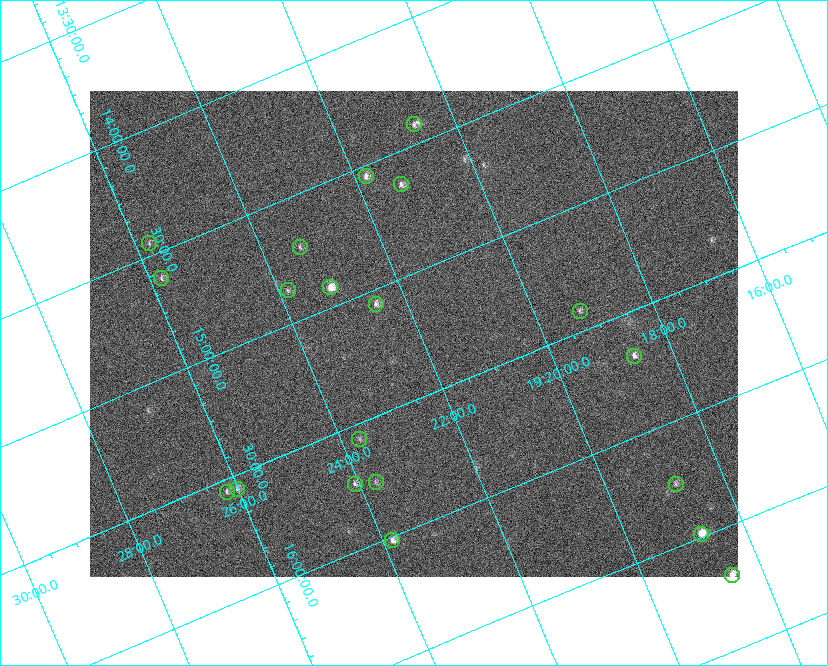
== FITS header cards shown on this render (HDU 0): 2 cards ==
NAXIS1  =                  648 / length of data axis 1
NAXIS2  =                  486 / length of data axis 2

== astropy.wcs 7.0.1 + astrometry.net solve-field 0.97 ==
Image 648 x 486 px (HDU 0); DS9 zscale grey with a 90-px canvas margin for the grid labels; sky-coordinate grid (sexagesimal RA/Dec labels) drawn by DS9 from the SOLVED WCS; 20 Tycho-2 reference stars matched to detected sources circled (green)
Header WCS: none
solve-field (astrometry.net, Tycho-2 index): SOLVED blind (the file carries no WCS)
Solved WCS: RA---TAN-SIP/DEC--TAN-SIP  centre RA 19:22:06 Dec +15:14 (290.52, +15.24 deg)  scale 15.3 arcsec/px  FOV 164.9' x 123.6'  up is -157 deg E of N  parity flipped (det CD > 0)
(file carries no celestial WCS; the grid is the blind solution)
Tycho-2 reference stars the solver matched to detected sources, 20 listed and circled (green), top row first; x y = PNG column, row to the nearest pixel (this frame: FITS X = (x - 90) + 1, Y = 486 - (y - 91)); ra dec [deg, ICRS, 3 dp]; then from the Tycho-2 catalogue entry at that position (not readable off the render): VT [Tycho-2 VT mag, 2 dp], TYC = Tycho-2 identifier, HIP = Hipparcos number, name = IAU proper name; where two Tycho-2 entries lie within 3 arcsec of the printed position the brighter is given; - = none
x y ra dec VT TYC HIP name
414 124 290.170 +14.419 7.86 1054-844-1 95082 -
366 176 290.452 +14.543 7.44 1054-679-1 - -
401 184 290.323 +14.634 7.66 1054-951-1 95132 -
149 243 291.441 +14.452 8.37 1067-789-1 - -
300 247 290.838 +14.713 8.21 1054-205-1 95303 -
161 278 291.451 +14.609 8.24 1067-445-1 95522 -
330 287 290.784 +14.921 6.67 1054-223-1 95287 -
288 290 290.960 +14.864 8.44 1054-411-1 - -
376 304 290.625 +15.059 7.77 1600-2349-1 - -
580 311 289.809 +15.416 8.37 1599-3313-1 94944 -
634 356 289.664 +15.681 7.94 1599-1947-1 94894 -
359 439 290.922 +15.560 8.69 1600-1874-1 - -
376 482 290.929 +15.760 8.70 1600-822-1 95334 -
355 484 291.017 +15.730 8.16 1600-168-1 - -
676 484 289.708 +16.250 8.60 1599-1761-1 - -
237 489 291.504 +15.557 8.17 1600-1630-1 95542 -
227 492 291.551 +15.552 8.28 1600-1749-1 95559 -
701 534 289.688 +16.488 7.07 1599-570-1 94905 -
392 540 290.960 +16.014 7.62 1600-1088-1 95346 -
732 575 289.631 +16.698 7.50 1599-66-1 94884 -